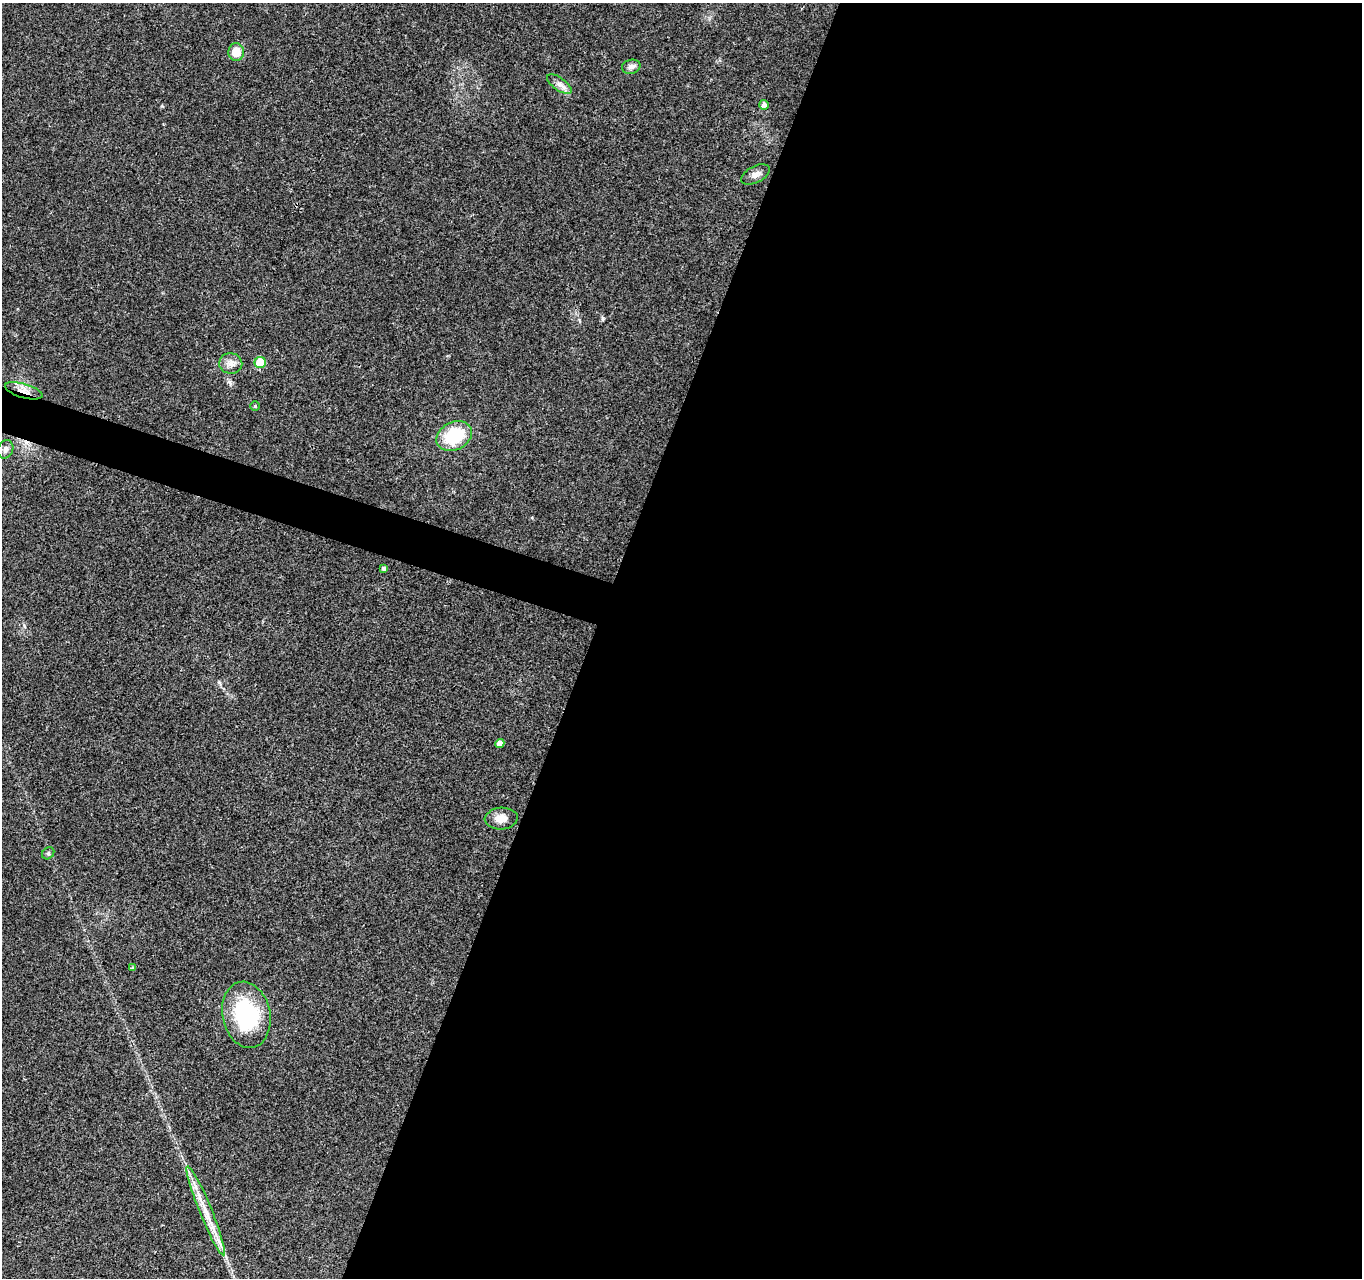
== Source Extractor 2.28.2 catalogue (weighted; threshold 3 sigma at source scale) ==
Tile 12 of 4 x 4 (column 4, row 3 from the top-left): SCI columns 4080-5439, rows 1492-2767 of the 5450 x 5597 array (HDU 1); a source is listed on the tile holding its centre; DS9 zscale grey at full resolution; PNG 1364 x 1280 px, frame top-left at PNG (2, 3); each listed source drawn as its Kron ellipse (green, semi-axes under 4 px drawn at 4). Shown black and unused: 58% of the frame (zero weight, under 3 of 4 exposures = <1% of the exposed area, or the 3 px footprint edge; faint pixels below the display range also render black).
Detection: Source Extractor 2.28.2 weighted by HDU 2 'WHT'; one run over the whole footprint, this tile lists its part. Background 0.0376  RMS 0.0033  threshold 0.015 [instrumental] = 3 sigma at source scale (4.5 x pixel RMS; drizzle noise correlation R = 1.50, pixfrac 1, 0.0396/0.0396 arcsec/px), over >= 5 px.
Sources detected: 19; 1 cosmic-ray / hot-pixel residue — neither listed nor drawn; the other 18 listed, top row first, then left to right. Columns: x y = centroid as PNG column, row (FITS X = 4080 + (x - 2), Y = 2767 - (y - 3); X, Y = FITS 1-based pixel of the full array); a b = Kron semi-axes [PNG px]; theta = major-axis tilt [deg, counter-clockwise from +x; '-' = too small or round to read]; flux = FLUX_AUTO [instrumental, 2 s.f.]
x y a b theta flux
236 52 9 8 - 5.1
631 67 9 7 14 1.5
559 84 14 6 -36 1.9
764 105 5 5 - 1.3
756 174 16 8 26 2
260 362 5 5 - 9.5
231 363 11 10 - 2.3
24 391 19 7 -16 3.3
255 406 4 4 - 0.44
454 436 19 14 26 16
6 449 9 7 66 1.3
384 569 4 4 - 1.1
500 744 4 4 - 1.9
501 819 16 11 5 3.3
48 853 7 5 44 0.6
133 968 4 4 - 0.56
246 1015 33 24 -78 30
206 1211 48 6 -68 7.5
Overlapping masked pixels (flux is a lower limit): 1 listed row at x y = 24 391